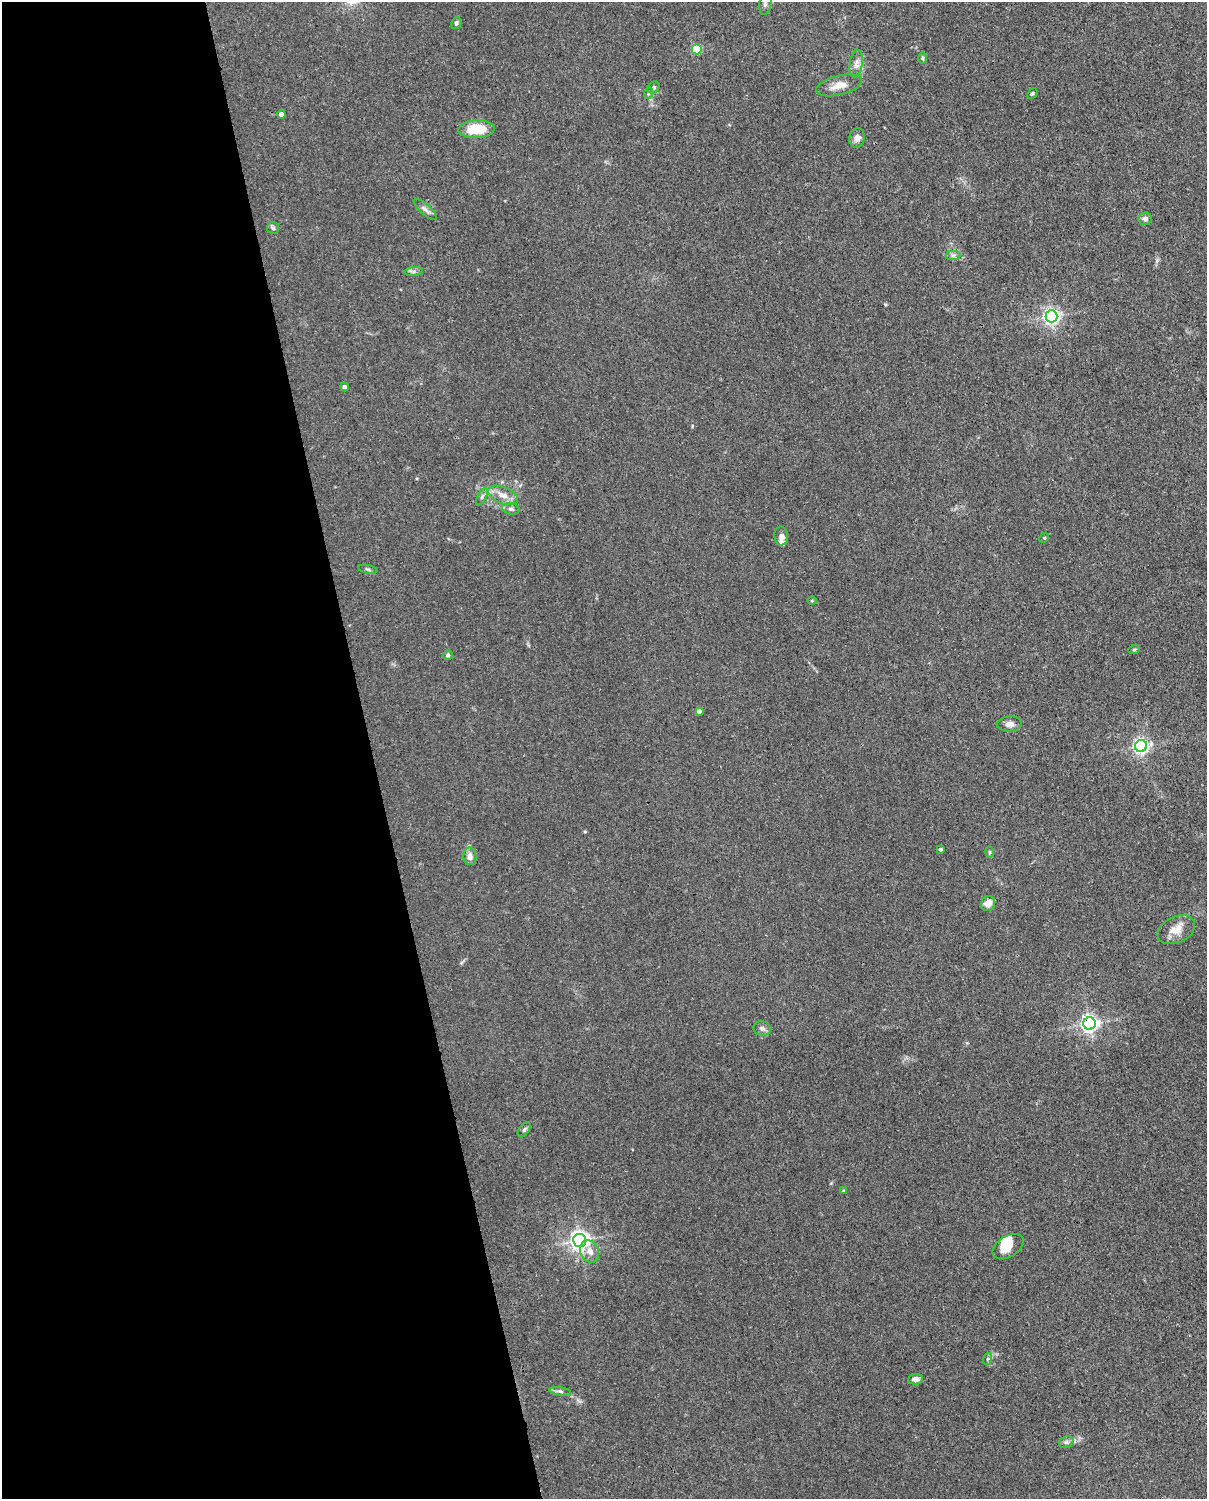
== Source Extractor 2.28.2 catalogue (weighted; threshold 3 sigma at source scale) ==
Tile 5 of 4 x 3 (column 1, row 2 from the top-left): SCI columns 92-1296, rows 1762-3258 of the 5001 x 4906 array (HDU 1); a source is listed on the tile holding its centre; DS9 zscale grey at full resolution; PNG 1209 x 1501 px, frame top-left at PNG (2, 2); each listed source drawn as its Kron ellipse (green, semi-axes under 4 px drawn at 4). Shown black and unused: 31% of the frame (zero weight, under 3 of 4 exposures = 7% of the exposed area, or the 3 px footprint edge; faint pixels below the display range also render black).
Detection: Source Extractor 2.28.2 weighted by HDU 2 'WHT'; one run over the whole footprint, this tile lists its part. Background 0.0268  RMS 0.0028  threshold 0.0128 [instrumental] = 3 sigma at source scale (4.5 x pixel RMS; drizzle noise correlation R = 1.50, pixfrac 1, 0.05/0.05 arcsec/px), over >= 5 px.
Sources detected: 49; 1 inside a brighter object's white glare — neither listed nor drawn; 1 inside a brighter listed object's ellipse — not listed separately; the other 47 listed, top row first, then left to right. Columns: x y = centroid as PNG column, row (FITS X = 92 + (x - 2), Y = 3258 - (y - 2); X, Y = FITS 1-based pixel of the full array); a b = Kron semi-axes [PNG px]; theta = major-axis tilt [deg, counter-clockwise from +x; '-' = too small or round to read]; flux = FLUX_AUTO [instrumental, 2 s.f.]
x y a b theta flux
765 4 11 6 81 1
456 23 6 5 - 0.49
697 49 5 5 - 15
923 58 6 4 -90 0.32
856 64 14 6 83 1.6
839 85 23 9 14 3
654 87 6 5 - 0.69
649 93 6 3 70 0.4
1032 93 6 4 47 0.38
281 114 4 4 - 1.9
476 129 18 9 3 8
857 138 10 7 78 1.3
425 209 15 5 -42 1.1
1145 219 6 6 - 0.97
273 228 6 6 - 0.52
953 255 7 4 1 0.66
414 272 9 4 7 0.64
1051 316 6 6 - 87
344 387 4 4 - 1
503 495 16 8 -22 2.7
482 497 9 4 64 0.62
511 509 9 5 -8 0.72
781 536 9 7 -86 1.2
1044 538 5 4 - 0.31
368 569 9 3 -11 0.42
812 601 4 3 - 0.24
1134 650 6 3 20 0.29
448 655 5 4 - 0.49
699 711 4 4 - 1
1010 724 12 7 2 1.4
1141 746 6 6 - 79
940 849 3 3 - 0.5
989 852 5 3 - 0.31
470 856 9 6 -86 1.5
988 903 8 7 - 2.1
1176 930 20 13 24 3.5
1090 1024 6 6 - 110
762 1029 9 7 -15 1
524 1129 8 5 52 0.58
843 1191 3 3 - 0.24
580 1240 6 6 - 140
1008 1247 17 10 31 3.6
590 1251 11 9 -66 2.1
987 1359 6 4 71 0.4
915 1379 7 5 5 1.5
560 1391 11 4 -9 0.7
1066 1442 7 5 20 0.67
Overlapping masked pixels (flux is a lower limit): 1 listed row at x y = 1090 1024
Isophote crosses this tile's border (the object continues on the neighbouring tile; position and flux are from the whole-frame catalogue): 1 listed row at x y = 765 4